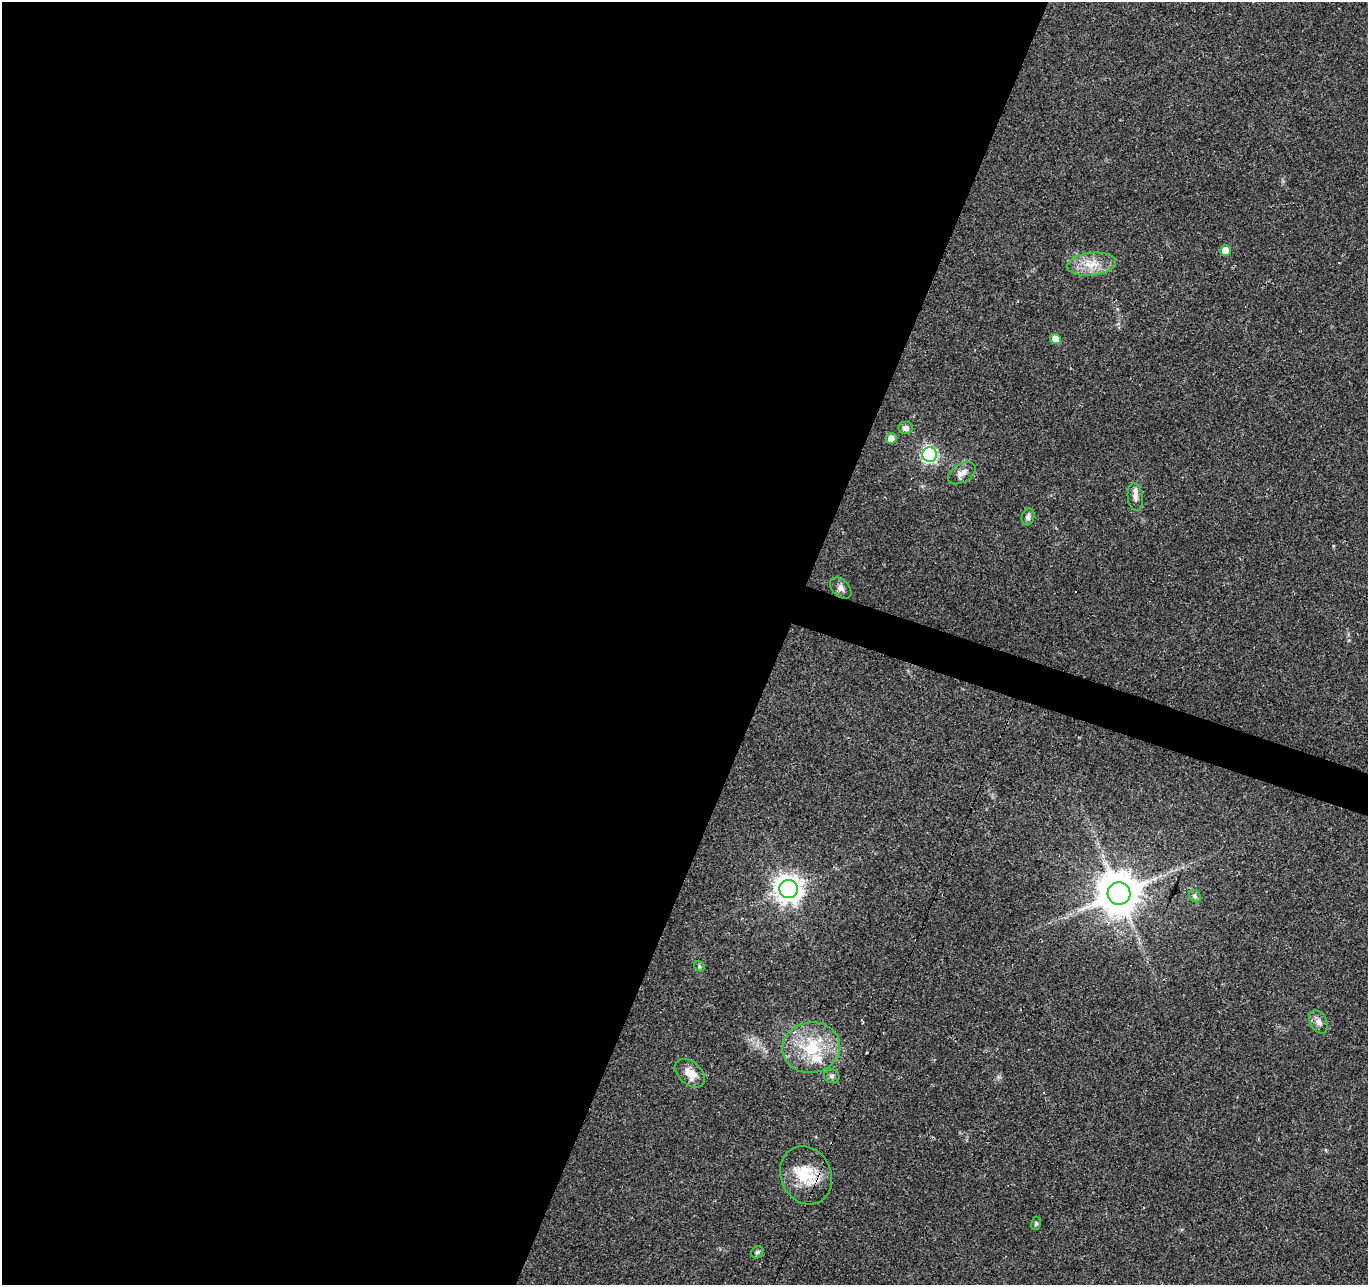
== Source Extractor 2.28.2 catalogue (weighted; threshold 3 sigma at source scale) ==
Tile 5 of 4 x 4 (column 1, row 2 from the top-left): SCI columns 1-1366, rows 2775-4057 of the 5469 x 5613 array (HDU 1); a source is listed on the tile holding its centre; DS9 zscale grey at full resolution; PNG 1370 x 1287 px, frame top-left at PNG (2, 2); each listed source drawn as its Kron ellipse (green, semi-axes under 4 px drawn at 4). Shown black and unused: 59% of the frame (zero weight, under 2 of 3 exposures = <1% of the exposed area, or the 3 px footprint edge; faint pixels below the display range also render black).
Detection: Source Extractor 2.28.2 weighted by HDU 2 'WHT'; one run over the whole footprint, this tile lists its part. Background 0.0349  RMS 0.004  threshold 0.018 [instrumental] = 3 sigma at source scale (4.5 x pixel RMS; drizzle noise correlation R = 1.50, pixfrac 1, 0.0396/0.0396 arcsec/px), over >= 5 px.
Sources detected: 24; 2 cosmic-ray / hot-pixel residue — neither listed nor drawn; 1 inside a brighter listed object's ellipse — not listed separately; the other 21 listed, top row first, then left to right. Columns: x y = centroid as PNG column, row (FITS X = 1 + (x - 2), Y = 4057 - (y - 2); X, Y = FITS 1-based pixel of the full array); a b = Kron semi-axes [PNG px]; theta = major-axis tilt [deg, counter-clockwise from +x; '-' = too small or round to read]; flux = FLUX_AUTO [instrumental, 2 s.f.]
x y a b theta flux
1225 251 5 5 - 5.1
1092 264 24 11 6 7.5
1055 339 5 5 - 5.9
906 428 7 6 - 1.7
891 439 5 5 - 4
929 455 7 7 - 81
962 473 15 9 31 2.9
1135 497 14 7 -83 2.2
1028 517 9 6 72 1.5
841 588 13 8 -44 2
788 889 9 9 - 410
1119 893 11 11 - 1400
1195 896 7 5 -48 0.85
699 966 6 4 -50 0.64
1318 1022 12 8 -61 2.1
811 1048 29 25 8 21
690 1073 17 11 -43 5.6
832 1076 8 7 - 1.1
806 1175 30 25 -65 15
1036 1223 7 5 75 0.67
757 1252 7 5 44 0.82
Overlapping masked pixels (flux is a lower limit): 1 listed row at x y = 806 1175